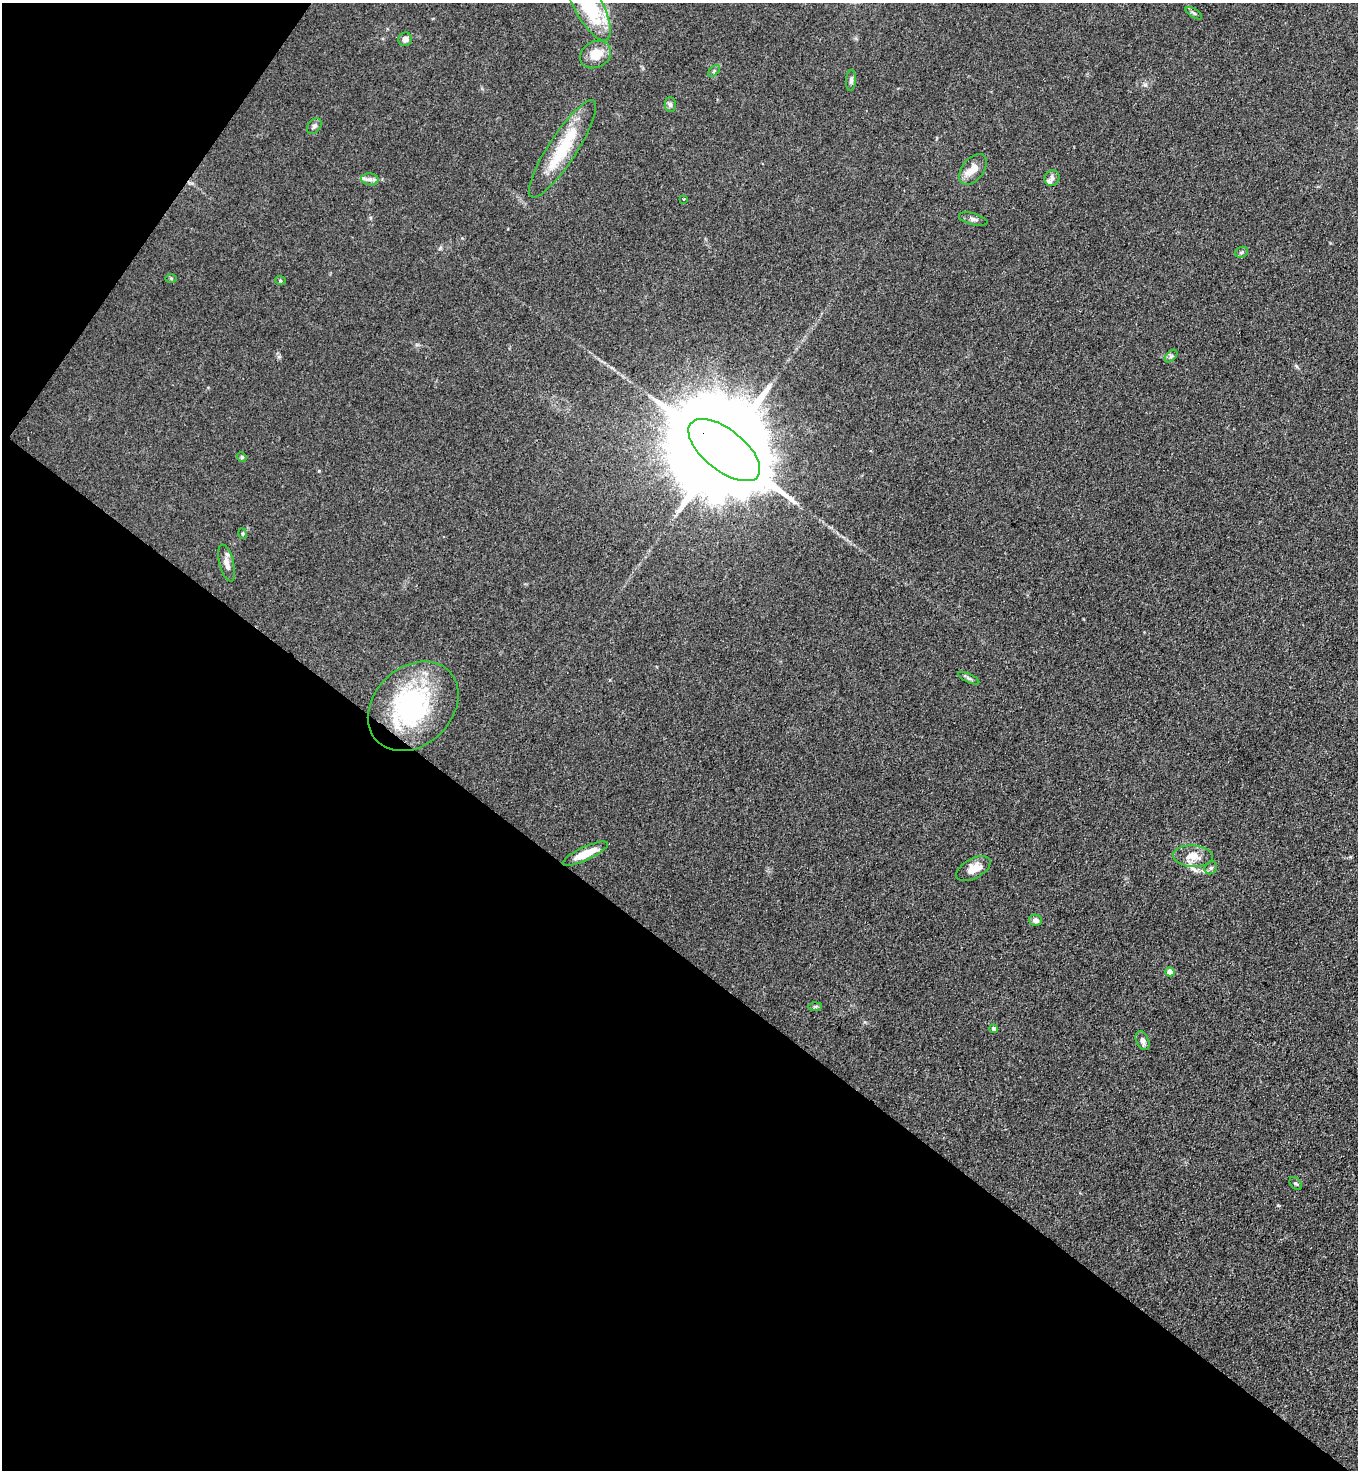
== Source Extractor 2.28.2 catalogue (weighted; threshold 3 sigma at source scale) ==
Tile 9 of 4 x 4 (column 1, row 3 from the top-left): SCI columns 201-1556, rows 1506-2973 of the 5963 x 5945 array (HDU 1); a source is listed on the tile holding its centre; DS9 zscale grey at full resolution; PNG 1360 x 1472 px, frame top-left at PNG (2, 3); each listed source drawn as its Kron ellipse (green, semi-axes under 4 px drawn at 4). Shown black and unused: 39% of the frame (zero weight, under 3 of 4 exposures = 5% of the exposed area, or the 3 px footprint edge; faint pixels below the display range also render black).
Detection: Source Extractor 2.28.2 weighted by HDU 2 'WHT'; one run over the whole footprint, this tile lists its part. Background 0.103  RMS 0.0074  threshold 0.0333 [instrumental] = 3 sigma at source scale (4.5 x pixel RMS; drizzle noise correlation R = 1.50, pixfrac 1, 0.05/0.05 arcsec/px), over >= 5 px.
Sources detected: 40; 1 inside a brighter object's white glare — neither listed nor drawn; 5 inside a brighter listed object's ellipse — not listed separately; the other 34 listed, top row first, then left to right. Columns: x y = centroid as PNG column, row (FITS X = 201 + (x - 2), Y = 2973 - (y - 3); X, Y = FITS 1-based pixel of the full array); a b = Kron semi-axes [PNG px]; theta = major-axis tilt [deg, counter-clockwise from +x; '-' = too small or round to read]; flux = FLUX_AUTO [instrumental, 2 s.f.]
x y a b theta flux
587 4 41 14 -62 61
1194 13 9 3 -33 1.4
405 39 7 6 - 3
595 55 16 13 28 14
714 71 7 4 46 1.3
851 80 11 5 86 2.3
670 105 7 5 -90 1.9
314 126 9 6 51 2.1
562 149 57 14 57 39
973 169 17 10 53 7.7
1052 178 8 7 - 2.6
370 179 9 6 -7 2.9
684 199 3 3 - 0.71
973 219 15 5 -15 2.6
1241 252 7 5 22 1.3
171 278 6 4 -1 0.79
280 280 5 3 - 0.77
1171 356 7 4 45 1.5
724 450 43 20 -38 27000
242 457 5 4 - 1
243 534 5 3 - 0.77
227 563 19 7 -75 5.4
969 678 11 4 -25 1.8
413 706 50 39 44 110
585 854 25 6 25 13
1193 856 20 10 -4 11
1211 868 7 5 45 1.7
973 869 19 10 28 11
1036 920 6 5 - 3.2
1170 972 5 4 - 6.6
815 1006 7 4 2 1.2
994 1029 4 4 - 2.9
1143 1041 10 6 -66 3.5
1296 1183 7 5 -48 1.4
Overlapping masked pixels (flux is a lower limit): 1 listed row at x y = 724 450
Isophote crosses this tile's border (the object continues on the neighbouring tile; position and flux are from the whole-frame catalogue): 1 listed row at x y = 587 4
Unlisted compact peaks at least as high as the median listed source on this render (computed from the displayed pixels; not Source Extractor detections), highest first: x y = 319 471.